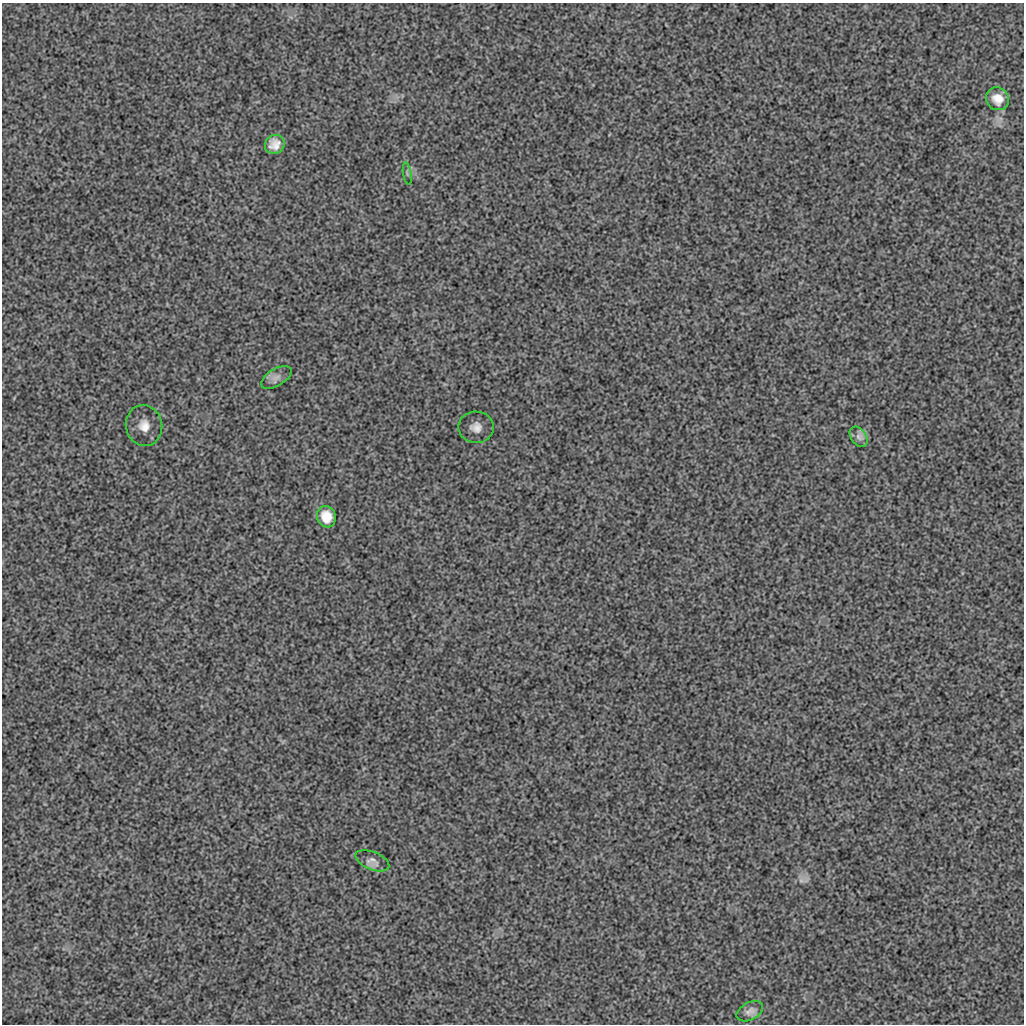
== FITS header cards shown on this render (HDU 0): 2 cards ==
NAXIS1  =                 1022 / length of data axis 1
NAXIS2  =                 1022 / length of data axis 2

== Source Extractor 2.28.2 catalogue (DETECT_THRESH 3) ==
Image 1022 x 1022 px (HDU 0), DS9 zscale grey, 1 PNG px = 1 image px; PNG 1026 x 1026 px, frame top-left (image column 1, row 1022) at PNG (2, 3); each listed source drawn as its Kron ellipse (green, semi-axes under 4 px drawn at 4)
Background 150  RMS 3.2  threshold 9.68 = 3 sigma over >= 5 px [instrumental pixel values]
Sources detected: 10; all 10 listed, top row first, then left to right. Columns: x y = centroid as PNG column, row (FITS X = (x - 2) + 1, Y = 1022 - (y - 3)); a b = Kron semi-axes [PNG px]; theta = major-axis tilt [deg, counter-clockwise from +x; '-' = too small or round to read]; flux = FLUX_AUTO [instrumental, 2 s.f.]
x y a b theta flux
998 99 12 11 - 2200
275 144 10 9 - 2000
407 173 11 3 -80 460
276 377 17 8 31 1600
144 426 20 18 -78 4100
476 427 18 15 -1 2700
859 437 11 7 -55 880
326 517 11 9 -71 2600
372 861 18 9 -22 1100
750 1011 14 8 28 1100